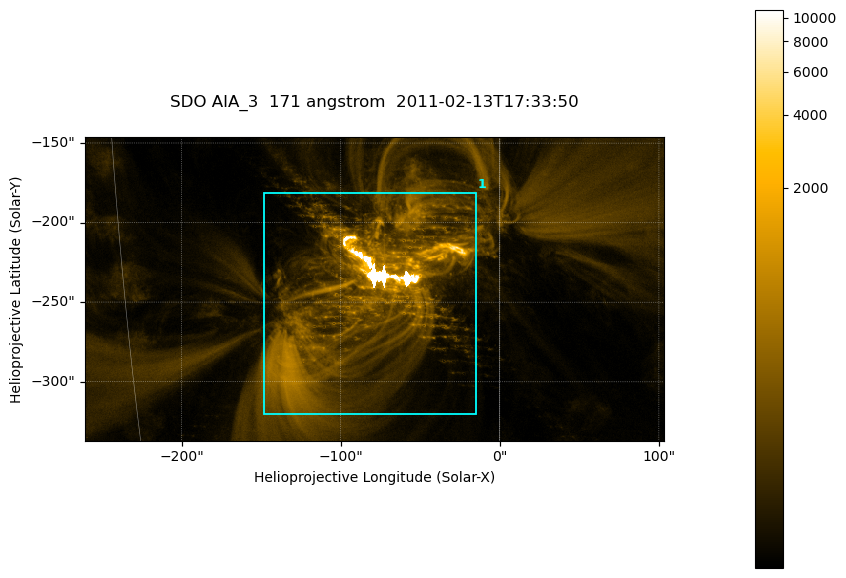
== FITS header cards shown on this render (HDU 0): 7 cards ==
TELESCOP= 'SDO     '           /
INSTRUME= 'AIA_3   '           /
WAVELNTH=                  171 /
WAVEUNIT= 'angstrom'           /
DATE-OBS= '2011-02-13T17:33:50.69' /
CTYPE1  = 'HPLN-TAN'           /
CTYPE2  = 'HPLT-TAN'           /

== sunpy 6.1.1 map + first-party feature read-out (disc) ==
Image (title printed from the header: SDO AIA_3  171 angstrom  2011-02-13T17:33:50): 607 x 318 px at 0.599 arcsec/px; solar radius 972 arcsec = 1622 px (partial field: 2.3% of the solar disc is inside the frame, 100% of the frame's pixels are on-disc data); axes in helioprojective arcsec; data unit not stated in the header (colour bar unlabelled)
Pointing: header CRPIX1/2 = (2056.06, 2043.72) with CRVAL1/2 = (0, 0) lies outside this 607 x 318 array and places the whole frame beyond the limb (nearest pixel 1.39 R_sun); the SolarSoft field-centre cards XCEN/YCEN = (-78.54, -241.7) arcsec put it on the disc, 1316 arcsec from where CRPIX/CRVAL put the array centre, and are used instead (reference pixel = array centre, CRVAL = XCEN/YCEN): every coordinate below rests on XCEN/YCEN
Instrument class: DISC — disc imager (sunpy class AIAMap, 171 A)
Bright regions (active regions / flare kernels): reference = the on-disc median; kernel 5 px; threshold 5 sigma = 290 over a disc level ~56.9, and >= 1.15x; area >= 193 px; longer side >= 4 px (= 2.4 arcsec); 1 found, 1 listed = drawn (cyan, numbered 1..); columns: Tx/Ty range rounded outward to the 2 arcsec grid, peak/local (2 s.f.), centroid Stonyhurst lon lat
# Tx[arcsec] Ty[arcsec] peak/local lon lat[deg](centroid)
1 -150..-14 -320..-180 278 -5 -21